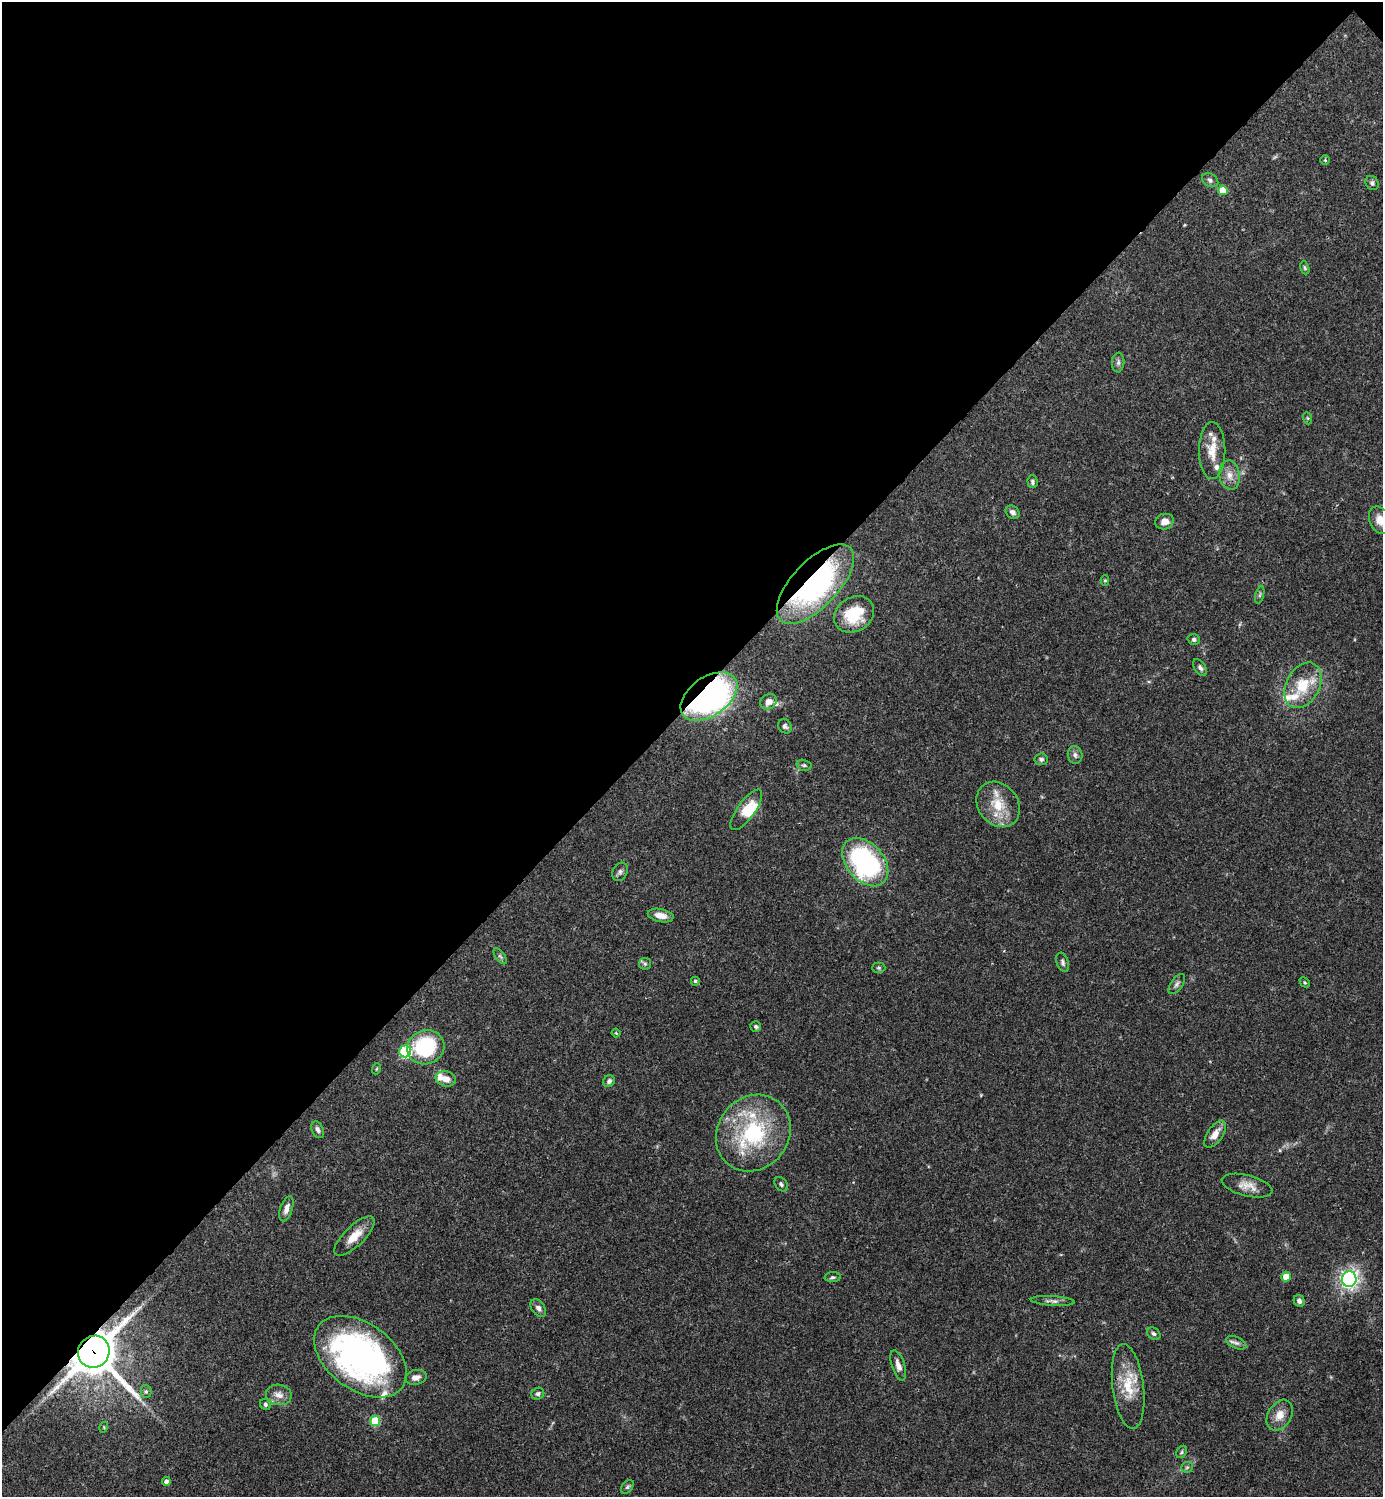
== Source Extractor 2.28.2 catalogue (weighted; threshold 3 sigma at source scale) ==
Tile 2 of 4 x 4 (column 2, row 1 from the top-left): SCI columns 1681-3061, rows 4485-5979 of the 5981 x 5982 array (HDU 1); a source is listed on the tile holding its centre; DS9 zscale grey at full resolution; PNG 1385 x 1499 px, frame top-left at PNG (2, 2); each listed source drawn as its Kron ellipse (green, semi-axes under 4 px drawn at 4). Shown black and unused: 47% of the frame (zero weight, under 3 of 4 exposures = <1% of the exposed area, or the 3 px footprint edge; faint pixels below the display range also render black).
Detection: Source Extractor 2.28.2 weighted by HDU 2 'WHT'; one run over the whole footprint, this tile lists its part. Background 0.0388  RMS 0.0027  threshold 0.012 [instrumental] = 3 sigma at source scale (4.5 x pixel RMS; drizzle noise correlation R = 1.50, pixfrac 1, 0.05/0.05 arcsec/px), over >= 5 px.
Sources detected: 88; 1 too faint to see at this stretch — neither listed nor drawn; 11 inside a brighter listed object's ellipse — not listed separately; the other 76 listed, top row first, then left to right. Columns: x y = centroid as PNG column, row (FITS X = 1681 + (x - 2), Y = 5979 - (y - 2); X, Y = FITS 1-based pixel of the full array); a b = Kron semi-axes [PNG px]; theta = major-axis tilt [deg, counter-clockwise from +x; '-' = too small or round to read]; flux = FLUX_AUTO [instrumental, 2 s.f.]
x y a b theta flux
1325 160 5 4 - 0.32
1210 180 9 6 -30 0.73
1372 183 7 6 - 0.7
1223 190 5 5 - 5.8
1305 268 7 4 -71 0.4
1118 362 10 6 84 0.84
1307 418 6 4 -70 0.34
1212 451 28 13 90 4.8
1230 475 15 10 -81 2.6
1032 482 6 5 - 0.6
1012 512 7 6 - 1.1
1380 520 14 10 -67 2.8
1165 522 9 7 17 2
1105 581 5 4 - 0.4
815 584 50 23 46 55
1260 595 9 3 77 0.45
854 614 21 17 32 9.5
1194 639 6 5 - 0.72
1200 668 9 5 -56 0.79
1303 685 24 16 61 8.6
709 696 32 19 35 95
768 702 9 7 31 1.9
785 726 8 6 -55 0.73
1075 755 9 7 -76 1
1041 759 7 6 - 0.69
804 765 7 5 -15 0.55
998 804 24 20 -52 7.5
746 810 24 9 55 4.5
865 862 28 18 -49 43
620 872 9 7 61 0.85
661 915 13 6 -11 2.1
500 956 9 4 -54 0.58
1063 962 10 6 -71 0.75
645 964 6 5 - 0.47
879 968 6 5 - 0.46
695 981 5 5 - 0.35
1305 982 6 3 -44 0.31
1177 984 11 6 53 0.89
756 1027 5 5 - 0.53
616 1033 4 3 - 0.21
426 1047 19 17 19 20
405 1051 6 5 - 27
376 1069 6 3 70 0.3
446 1079 10 7 -13 2.6
609 1081 6 5 - 0.82
318 1130 9 5 -66 0.84
753 1133 40 35 52 27
1215 1134 16 7 56 2.7
781 1184 8 5 -51 0.71
1247 1186 26 10 -14 3.1
286 1209 13 6 71 1.6
354 1236 26 10 44 4.2
833 1277 8 5 4 0.55
1286 1277 5 4 - 4.7
1349 1279 8 7 - 63
1053 1301 22 5 -4 1.1
1299 1301 6 5 - 0.91
538 1308 10 6 -54 1.1
1154 1334 7 5 -33 0.65
1236 1343 10 5 -23 0.94
94 1352 16 15 - 940
360 1357 52 33 -36 95
898 1365 16 6 -71 1.8
416 1377 11 7 12 1.6
1128 1386 43 15 -83 8.7
146 1391 6 5 - 0.52
538 1394 6 6 - 0.71
279 1395 13 10 -11 2
265 1404 6 5 - 0.48
1280 1415 16 11 58 3.1
375 1421 5 5 - 12
104 1427 5 3 - 0.21
1182 1452 7 4 60 0.43
1187 1467 6 5 - 0.49
166 1482 4 4 - 1.2
627 1487 8 5 48 0.5
Overlapping masked pixels (flux is a lower limit): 3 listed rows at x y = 815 584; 709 696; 94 1352
Isophote crosses this tile's border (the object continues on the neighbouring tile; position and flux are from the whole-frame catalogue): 1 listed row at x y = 1380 520